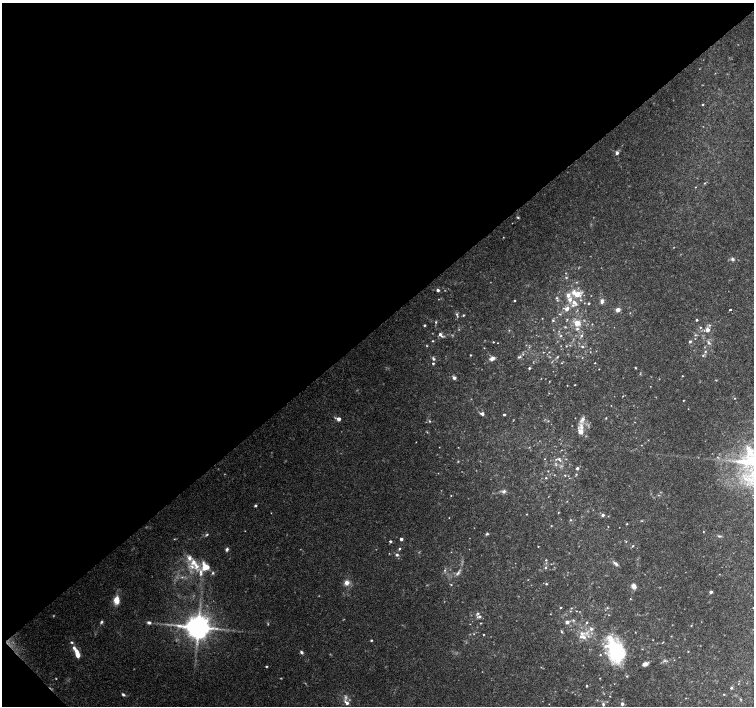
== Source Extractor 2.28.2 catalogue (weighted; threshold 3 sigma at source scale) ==
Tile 5 of 4 x 4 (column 1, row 2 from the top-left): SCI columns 8-1510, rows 3026-4432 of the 6018 x 5986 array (HDU 1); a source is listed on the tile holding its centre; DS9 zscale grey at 2 x 2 block average (1 PNG px = mean of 2 x 2 image px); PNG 756 x 708 px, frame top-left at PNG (2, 3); no overlay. Shown black and unused: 47% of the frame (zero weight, under 3 of 4 exposures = <1% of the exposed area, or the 3 px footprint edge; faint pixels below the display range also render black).
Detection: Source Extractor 2.28.2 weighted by HDU 2 'WHT'; one run over the whole footprint, this tile lists its part. Background 0.0896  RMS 0.0054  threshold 0.0243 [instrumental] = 3 sigma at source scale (4.5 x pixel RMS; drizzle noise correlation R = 1.50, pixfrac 1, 0.0396/0.0396 arcsec/px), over >= 5 px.
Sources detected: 188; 11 too faint to see at this stretch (2 x 2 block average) — not listed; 19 inside a brighter listed object's ellipse — not listed separately; the other 158 listed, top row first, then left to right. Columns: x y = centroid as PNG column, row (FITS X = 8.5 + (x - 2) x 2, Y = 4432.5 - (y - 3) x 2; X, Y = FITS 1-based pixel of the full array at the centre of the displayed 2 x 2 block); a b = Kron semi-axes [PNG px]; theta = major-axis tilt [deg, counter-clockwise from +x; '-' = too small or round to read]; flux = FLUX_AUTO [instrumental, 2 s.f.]
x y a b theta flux
703 104 2 2 - 1
617 153 5 4 - 2.7
704 183 3 2 - 0.85
503 237 2 2 - 0.58
732 259 4 4 - 2.7
438 290 3 3 - 3.8
577 294 11 8 20 15
557 298 3 3 - 1.2
514 300 2 2 - 1.3
602 301 6 4 79 4
574 303 10 6 -46 8.2
589 303 2 2 - 1.5
567 309 5 4 - 5.8
618 310 4 3 - 7.3
730 310 2 2 - 3.2
630 313 3 2 - 0.57
457 314 4 4 - 2.2
560 314 4 2 - 0.79
463 315 3 2 - 1.4
567 319 4 2 - 1
697 320 2 2 - 1.8
553 321 4 3 - 1.3
436 322 4 3 - 1.3
577 323 5 5 - 13
592 324 3 2 - 0.71
424 325 2 2 - 1.5
709 325 4 3 - 1.8
565 327 4 2 - 1.1
700 327 3 3 - 1.1
577 329 5 4 - 2.6
707 330 4 4 - 5
440 334 5 4 - 3.5
561 336 3 3 - 1.2
581 336 3 3 - 1.7
433 341 3 2 - 0.93
690 341 3 3 - 2.3
493 342 2 2 - 0.95
708 342 6 3 -64 2.3
497 343 2 2 - 0.45
427 346 3 2 - 0.78
566 346 3 2 - 0.77
582 347 3 3 - 1.5
705 351 3 3 - 1.1
543 352 2 2 - 0.62
549 352 2 2 - 0.62
590 352 2 2 - 0.51
470 355 2 2 - 1.1
703 355 3 2 - 1.1
519 357 6 3 11 1.9
557 357 4 3 - 1.3
492 358 6 4 27 6.1
433 359 4 3 - 2.1
433 363 2 2 - 1.5
562 363 2 2 - 0.73
595 363 2 2 - 0.72
529 368 2 2 - 1.7
635 368 3 3 - 0.94
599 369 2 2 - 0.46
682 376 2 2 - 0.66
454 378 3 3 - 5.2
549 381 2 2 - 0.56
575 385 2 2 - 0.64
650 386 2 2 - 0.4
623 396 3 2 - 0.69
735 398 3 2 - 0.78
683 400 2 2 - 0.77
611 405 2 2 - 0.44
482 414 5 4 - 3.1
504 414 2 2 - 1.9
606 418 3 2 - 0.83
339 419 3 3 - 9.2
430 421 3 3 - 1.3
581 427 10 5 -79 8.7
544 459 2 2 - 0.47
559 459 7 3 -52 3.1
556 464 5 3 - 1.8
577 468 3 3 - 2.5
753 473 9 7 73 16
576 474 3 3 - 1
565 475 3 2 - 0.81
546 478 3 2 - 0.86
504 491 6 5 - 3.4
451 496 2 2 - 0.6
255 505 2 2 - 2.4
558 512 2 2 - 0.64
271 513 2 2 - 0.43
526 514 3 2 - 0.56
602 515 3 3 - 3.6
449 518 2 2 - 0.48
570 520 3 2 - 0.95
627 524 2 2 - 0.82
551 526 3 2 - 0.71
703 531 2 2 - 0.64
207 534 5 3 - 1.7
487 534 4 3 - 1.6
719 536 5 3 - 1.7
401 539 2 2 - 4
390 541 2 2 - 2.7
626 541 3 2 - 0.84
538 546 2 2 - 0.65
633 546 3 2 - 1
399 548 3 3 - 1.4
227 549 5 3 - 2.6
397 555 3 3 - 2.9
546 560 3 3 - 0.93
193 562 9 8 - 12
616 564 9 3 -37 3.3
205 567 11 9 -57 18
545 568 4 3 - 1.3
445 570 3 3 - 1.2
458 573 9 3 47 3.5
347 583 6 6 - 7
546 584 3 2 - 1.2
451 585 3 2 - 0.81
634 586 5 4 - 7.7
711 592 3 3 - 3.7
630 599 2 2 - 0.68
116 600 10 6 88 12
561 607 2 2 - 1.2
571 608 3 2 - 0.86
576 611 3 2 - 0.56
550 614 2 2 - 0.44
479 616 6 3 11 3.1
573 620 4 3 - 1.6
101 622 5 4 - 2.1
149 622 4 4 - 3.1
567 622 3 3 - 5.4
587 622 3 2 - 1.3
470 624 2 2 - 0.4
691 625 3 2 - 0.78
198 627 6 6 - 2000
591 629 5 4 - 3.2
562 631 5 3 - 1.3
635 632 2 2 - 0.56
582 633 7 5 -2 5.6
474 634 2 2 - 0.66
483 634 2 2 - 0.77
371 640 2 2 - 1.7
653 640 2 2 - 0.48
72 642 4 3 - 1.7
663 642 4 2 - 0.62
688 651 3 2 - 0.69
301 652 4 3 - 2.8
615 652 27 16 -66 93
77 653 10 4 -72 14
664 661 6 3 22 2.2
645 664 6 3 21 6.8
266 666 2 2 - 1.2
586 686 2 2 - 1.4
731 688 3 3 - 1.9
724 694 2 2 - 0.88
123 695 4 3 - 2.3
610 696 2 2 - 0.55
686 698 3 2 - 0.48
741 699 3 2 - 0.95
347 703 7 4 -39 4.8
603 704 5 3 - 2.4
622 704 3 3 - 5.3
Isophote crosses this tile's border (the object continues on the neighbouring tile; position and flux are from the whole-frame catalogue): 1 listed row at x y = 753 473
Diffuse or blended objects may show on this block-average render without a row.